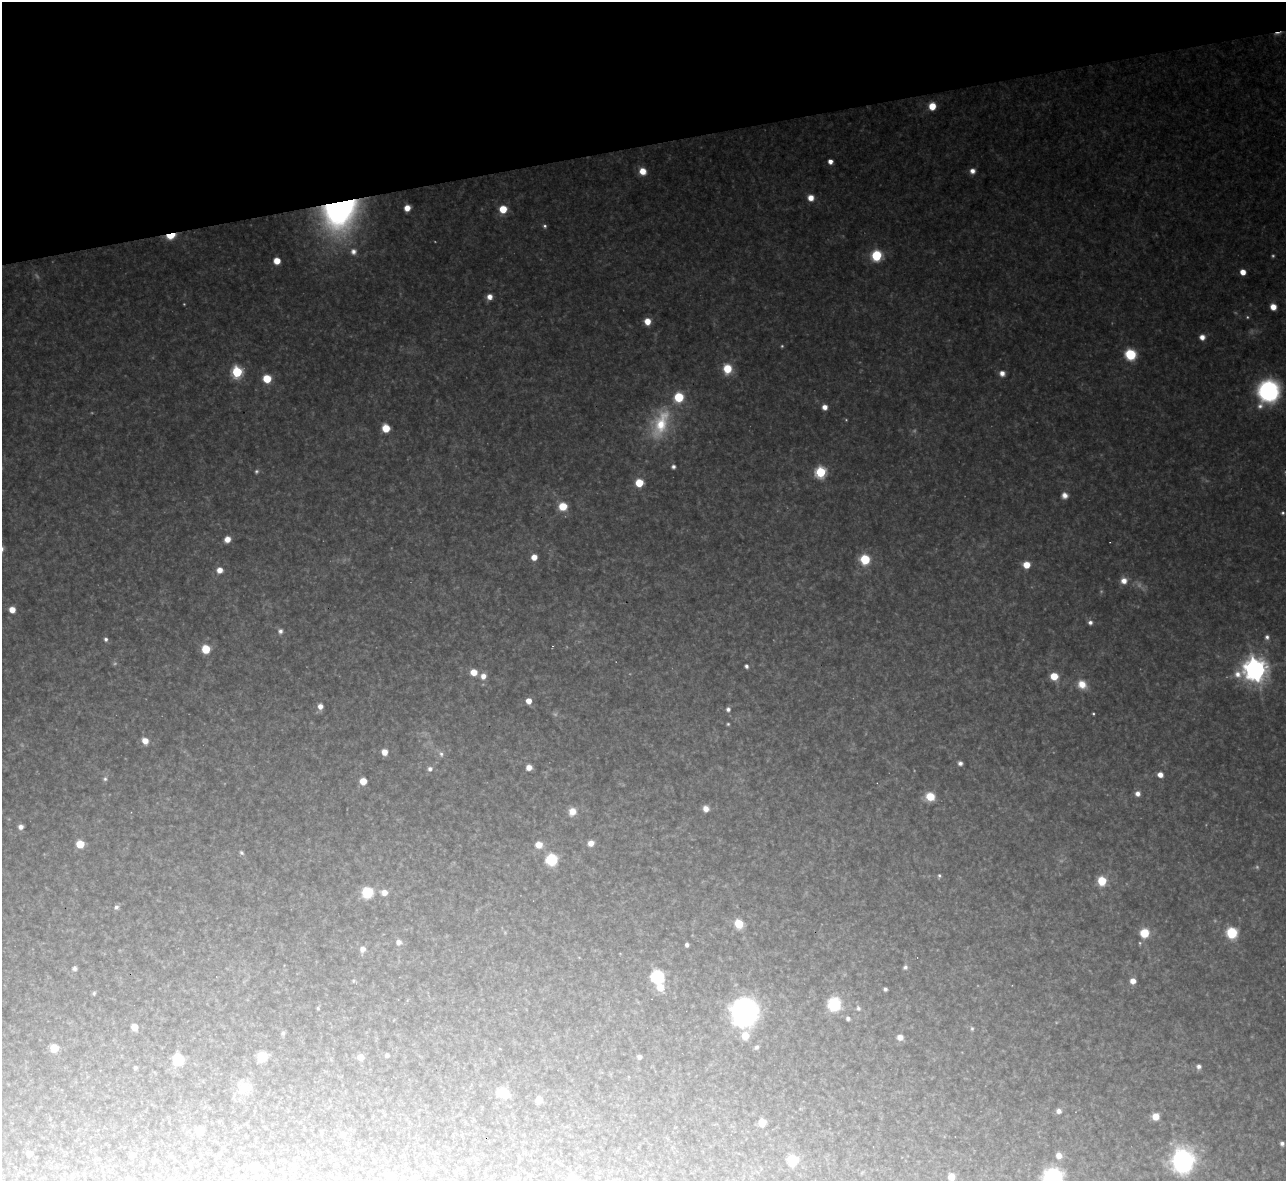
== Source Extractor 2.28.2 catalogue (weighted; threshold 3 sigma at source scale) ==
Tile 3 of 4 x 4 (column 3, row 1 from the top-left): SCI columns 2567-3850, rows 3677-4855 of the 5133 x 5115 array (HDU 1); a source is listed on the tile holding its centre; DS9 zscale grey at full resolution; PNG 1288 x 1183 px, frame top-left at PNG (2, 2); no overlay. Shown black and unused: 12% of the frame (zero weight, under 3 of 4 exposures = <1% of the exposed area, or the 3 px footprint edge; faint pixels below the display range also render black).
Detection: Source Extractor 2.28.2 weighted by HDU 2 'WHT'; one run over the whole footprint, this tile lists its part. Background 0.348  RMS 0.02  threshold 0.0884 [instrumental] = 3 sigma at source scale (4.5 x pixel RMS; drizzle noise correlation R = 1.50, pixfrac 1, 0.05/0.05 arcsec/px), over >= 5 px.
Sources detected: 156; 19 too faint to see at this stretch — not listed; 1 inside a brighter listed object's ellipse — not listed separately; the other 136 listed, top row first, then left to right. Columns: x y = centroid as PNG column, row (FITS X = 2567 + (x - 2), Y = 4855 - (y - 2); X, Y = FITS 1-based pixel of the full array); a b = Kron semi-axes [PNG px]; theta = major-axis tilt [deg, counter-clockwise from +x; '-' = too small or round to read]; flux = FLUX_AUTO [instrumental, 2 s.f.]
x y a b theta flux
1278 33 15 3 12 7.9
932 106 6 6 - 43
830 161 4 4 - 15
642 171 7 6 - 29
972 171 6 6 - 13
811 198 6 6 - 22
407 208 6 5 - 24
503 209 6 6 - 49
340 212 36 30 49 690
545 226 5 4 - 4.3
171 236 8 5 15 72
353 251 8 8 - 13
876 255 7 7 - 150
277 261 5 5 - 32
1243 272 5 4 - 27
490 297 7 6 - 17
1273 307 6 5 - 24
647 321 6 6 - 30
1202 337 6 6 - 17
1131 354 7 7 - 150
727 369 9 8 - 59
237 372 6 6 - 220
1002 373 7 7 - 14
267 379 6 6 - 67
1268 391 19 17 65 360
825 407 5 5 - 15
660 423 47 24 70 140
386 428 6 6 - 53
673 467 5 5 - 6.8
821 472 6 6 - 220
639 483 6 6 - 60
1065 495 7 7 - 14
563 506 7 7 - 57
1283 513 5 5 - 4
227 539 6 5 - 22
534 557 5 5 - 23
865 559 7 6 - 120
1026 565 6 6 - 34
220 570 7 6 - 19
1124 581 8 7 - 20
12 610 6 5 - 25
1090 622 6 5 - 8.2
280 631 7 7 - 8.7
1267 637 7 6 - 7.7
106 639 5 5 - 5.6
553 646 2 2 - 2.2
206 649 7 6 - 64
746 666 5 4 - 5.9
1255 669 9 9 - 2300
474 672 6 6 - 30
483 676 8 7 - 17
1054 676 6 6 - 45
1082 684 11 9 -44 31
529 701 5 5 - 24
320 706 6 6 - 15
728 709 6 5 - 6.8
1093 714 3 2 - 2.4
728 724 4 3 - 2.7
145 741 7 6 - 23
384 752 6 5 - 23
441 754 8 7 - 8.8
960 763 5 4 - 7.7
529 767 5 5 - 17
430 769 6 6 - 9
1160 775 5 5 - 16
105 779 6 6 - 5.1
363 781 5 5 - 32
1137 793 5 5 - 12
930 796 7 7 - 52
706 809 6 6 - 16
572 811 10 9 - 23
21 827 5 5 - 12
591 843 6 6 - 18
80 844 6 5 - 53
539 845 7 6 - 27
241 853 6 5 - 4.5
551 859 7 7 - 140
939 876 5 4 - 4.2
1102 881 7 6 - 68
367 892 8 7 - 100
384 892 8 7 - 17
116 907 6 6 - 6.4
739 924 7 6 - 55
1144 933 7 7 - 69
1232 933 7 6 - 170
398 942 7 7 - 11
687 945 4 4 - 7.3
363 949 8 6 80 14
905 967 6 5 - 6.5
74 969 7 6 - 5.6
657 977 7 7 - 250
353 981 5 5 - 3.2
1133 981 6 5 - 18
660 987 8 7 - 34
885 989 4 4 - 5.2
94 993 5 5 - 3.4
834 1004 17 16 - 71
318 1008 4 4 - 2.7
858 1008 8 7 - 6.7
744 1012 20 19 - 520
848 1018 5 4 - 7
134 1027 6 5 - 22
972 1029 6 5 - 3.9
283 1033 7 6 - 4.6
745 1036 7 6 - 38
900 1037 7 6 - 14
756 1047 5 4 - 4.7
54 1048 6 6 - 37
387 1055 5 4 - 6.3
262 1056 7 7 - 62
360 1057 7 7 - 17
639 1057 4 4 - 6.8
178 1060 8 7 - 100
1199 1066 6 6 - 8.2
135 1067 3 3 - 4.6
244 1088 23 16 17 34
502 1093 8 7 - 80
539 1100 6 5 - 22
1059 1111 6 6 - 11
1156 1116 6 6 - 34
762 1123 6 6 - 37
199 1131 6 6 - 33
342 1134 6 6 - 9.5
1282 1143 4 4 - 6.4
29 1154 6 5 - 15
133 1155 6 5 - 7.6
1059 1156 7 6 - 18
792 1160 6 6 - 96
1183 1161 24 22 83 310
253 1166 5 5 - 26
128 1177 4 4 - 2.1
390 1177 6 6 - 30
413 1177 6 5 - 4.4
572 1177 11 8 54 15
951 1177 7 6 - 27
1053 1179 17 16 - 280
Overlapping masked pixels (flux is a lower limit): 3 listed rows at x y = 1278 33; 340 212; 171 236
Isophote crosses this tile's border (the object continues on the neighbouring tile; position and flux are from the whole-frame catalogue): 4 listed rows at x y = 390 1177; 572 1177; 951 1177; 1053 1179